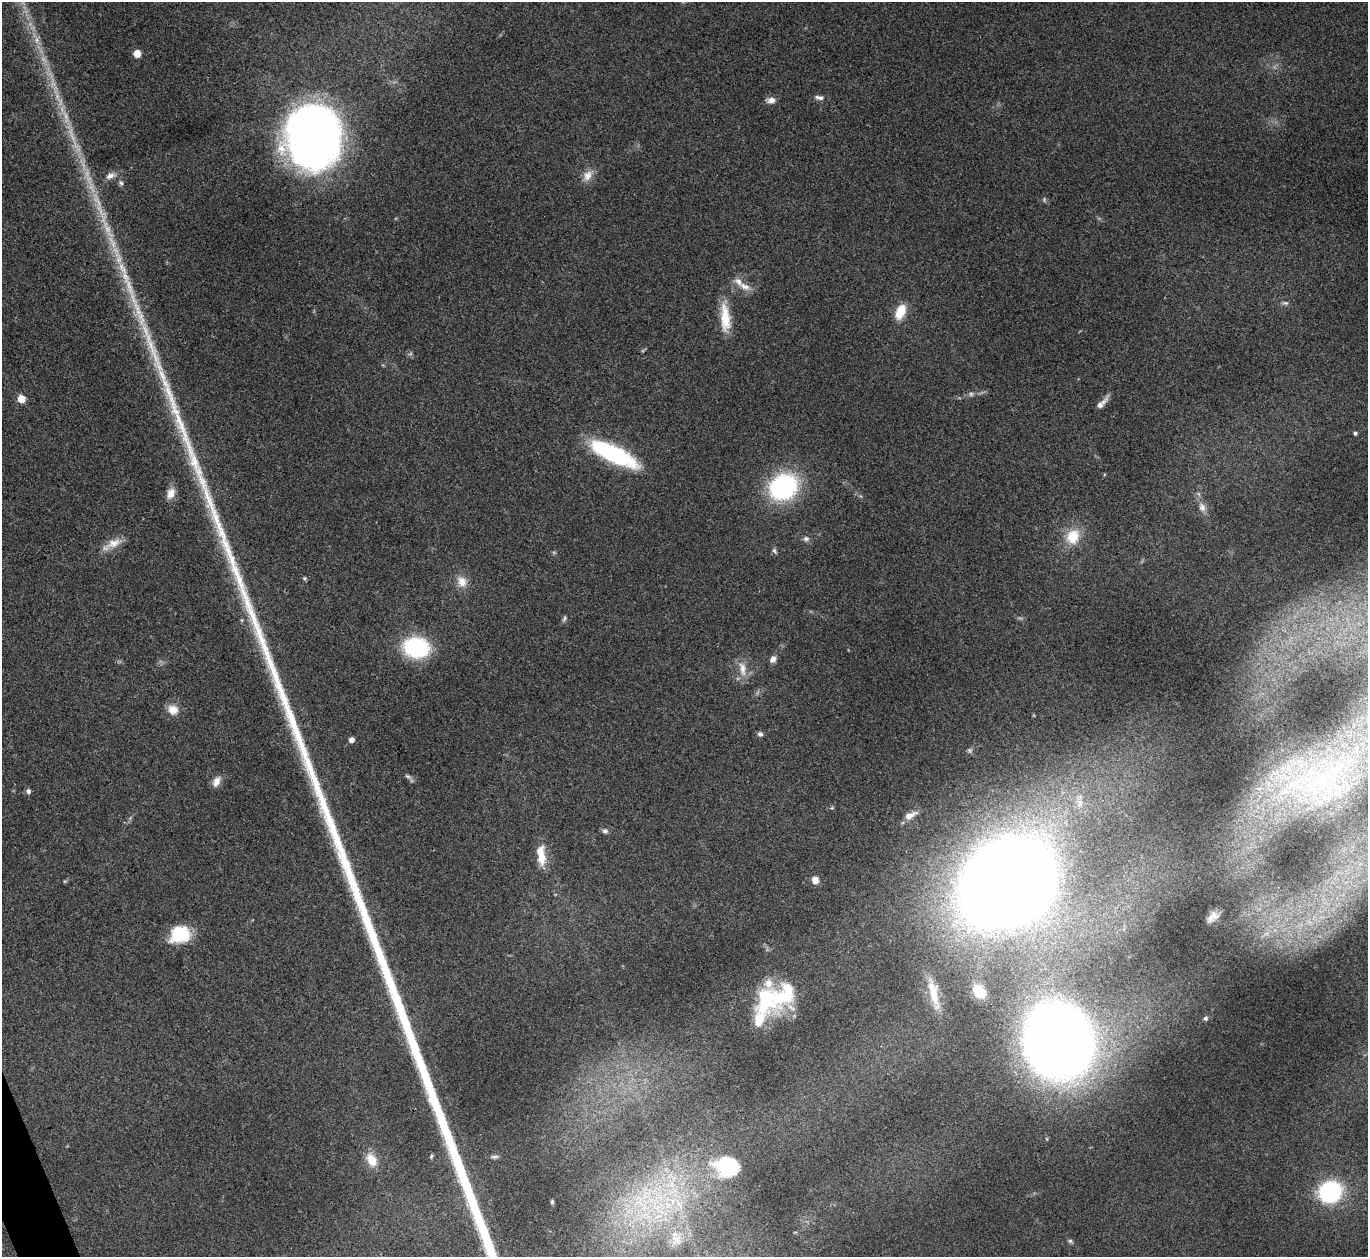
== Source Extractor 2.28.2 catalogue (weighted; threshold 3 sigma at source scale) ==
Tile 7 of 4 x 4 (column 3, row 2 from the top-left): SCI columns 2732-4097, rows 2661-3915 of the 5462 x 5449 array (HDU 1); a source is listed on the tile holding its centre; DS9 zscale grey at full resolution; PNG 1370 x 1259 px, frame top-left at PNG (2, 2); no overlay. Shown black and unused: <1% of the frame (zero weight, under 3 of 4 exposures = <1% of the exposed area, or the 3 px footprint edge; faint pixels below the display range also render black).
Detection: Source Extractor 2.28.2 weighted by HDU 2 'WHT'; one run over the whole footprint, this tile lists its part. Background 0.111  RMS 0.0065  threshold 0.0294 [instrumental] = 3 sigma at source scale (4.5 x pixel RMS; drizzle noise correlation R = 1.50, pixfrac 1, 0.05/0.05 arcsec/px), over >= 5 px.
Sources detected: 72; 6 too faint to see at this stretch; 2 inside a brighter object's white glare — not listed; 4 inside a brighter listed object's ellipse — not listed separately; the other 60 listed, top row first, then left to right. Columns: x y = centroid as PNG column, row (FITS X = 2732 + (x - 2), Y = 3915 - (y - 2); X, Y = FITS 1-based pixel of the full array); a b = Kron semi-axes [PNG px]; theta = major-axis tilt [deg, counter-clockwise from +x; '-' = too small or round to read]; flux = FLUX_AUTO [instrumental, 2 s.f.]
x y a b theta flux
137 54 8 8 - 5.3
819 97 13 6 -10 2.7
771 100 11 7 5 3.8
73 138 55 7 -71 25
315 138 51 45 -81 480
587 175 15 12 56 6.5
110 176 15 8 20 4.4
121 183 8 6 -68 1.7
101 211 53 10 -69 29
744 286 17 9 -24 6.6
1286 303 8 6 -15 1.6
900 312 19 11 67 13
725 318 36 11 -85 18
21 399 5 5 - 15
1102 403 17 5 47 4.6
1355 433 4 4 - 1.5
613 454 45 13 -26 96
783 487 25 21 34 100
171 493 15 10 66 6.1
1202 507 13 9 -70 4.5
1073 536 20 17 62 17
806 539 8 7 - 2.1
114 543 23 11 21 8.7
774 551 8 6 -64 1.5
305 578 5 5 - 1
462 581 15 12 -63 7.5
564 618 8 5 55 1.4
242 620 6 4 -89 0.83
416 647 23 18 -8 64
773 659 8 6 50 3.5
742 669 22 10 -82 7.9
173 710 14 12 -28 7.6
760 734 7 6 - 1.7
351 740 4 4 - 4.5
408 776 9 5 -24 1.6
1322 780 77 52 7 170
216 781 14 8 63 4.9
28 791 6 6 - 1.9
832 808 5 4 - 0.78
910 815 17 7 25 5.3
605 831 8 6 -6 1.8
541 857 17 10 -88 12
815 880 8 8 - 4.8
1008 883 59 49 29 1800
1212 917 10 5 38 4.1
180 934 20 16 20 30
979 991 13 10 -47 14
934 993 42 11 -76 16
764 1000 39 25 -74 45
1205 1018 5 5 - 1.3
1058 1041 49 44 -71 810
431 1156 6 4 68 1.1
494 1157 10 5 4 1.6
371 1160 17 11 -61 11
727 1166 29 22 -14 42
1330 1192 18 15 22 87
552 1202 5 4 - 1
640 1202 16 6 -77 6.5
677 1240 15 9 -54 5.5
1070 1241 6 6 - 1.2
Unlisted compact peaks at least as high as the median listed source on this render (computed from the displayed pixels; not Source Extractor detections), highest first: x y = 226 545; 194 462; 221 533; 168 392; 202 482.